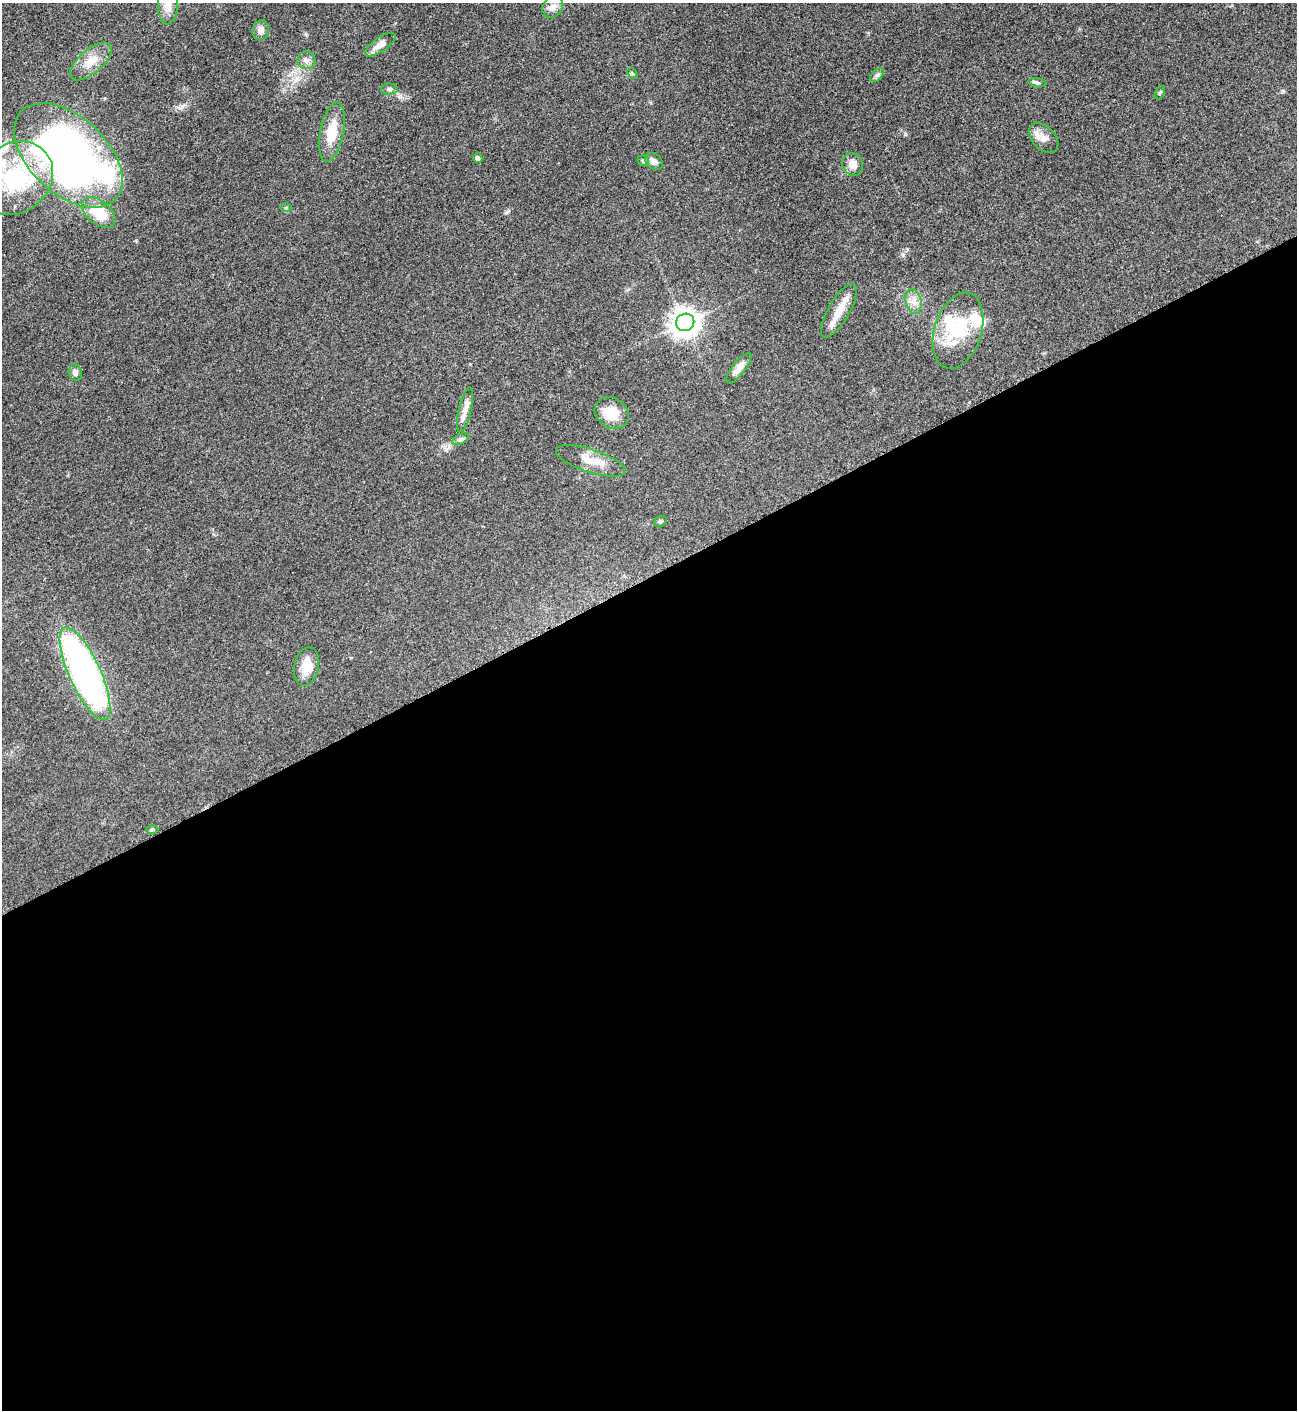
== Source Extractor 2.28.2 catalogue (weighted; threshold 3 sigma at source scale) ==
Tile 15 of 4 x 4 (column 3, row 4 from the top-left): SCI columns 2753-4047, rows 7-1414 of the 5639 x 5648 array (HDU 1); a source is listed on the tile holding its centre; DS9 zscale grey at full resolution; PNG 1299 x 1412 px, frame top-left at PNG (2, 3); each listed source drawn as its Kron ellipse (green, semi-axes under 4 px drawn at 4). Shown black and unused: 59% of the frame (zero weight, under 3 of 5 exposures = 1% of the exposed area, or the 3 px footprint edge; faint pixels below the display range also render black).
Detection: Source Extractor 2.28.2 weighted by HDU 2 'WHT'; one run over the whole footprint, this tile lists its part. Background 0.0918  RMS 0.0067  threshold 0.0301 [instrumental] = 3 sigma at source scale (4.5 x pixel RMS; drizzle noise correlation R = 1.50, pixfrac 1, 0.05/0.05 arcsec/px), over >= 5 px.
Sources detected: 40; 2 inside a brighter object's white glare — neither listed nor drawn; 3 inside a brighter listed object's ellipse — not listed separately; the other 35 listed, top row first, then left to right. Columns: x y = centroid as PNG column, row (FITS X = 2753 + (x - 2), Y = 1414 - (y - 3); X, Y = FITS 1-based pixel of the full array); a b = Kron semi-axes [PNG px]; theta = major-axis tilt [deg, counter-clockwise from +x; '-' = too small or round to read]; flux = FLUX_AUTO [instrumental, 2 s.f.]
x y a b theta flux
168 5 19 10 88 6.5
553 7 12 9 54 4
261 30 10 8 73 3.2
380 45 17 7 35 6.3
307 60 9 8 - 3
91 61 25 12 41 11
632 73 6 4 -44 0.93
877 75 8 5 44 1.7
1037 83 9 4 -11 1.3
389 89 8 5 0 1.6
1160 92 7 4 62 0.95
332 132 30 11 79 16
1044 138 17 11 -45 6.1
68 155 64 38 -43 450
478 158 5 4 - 2
643 161 6 5 - 1
654 161 10 7 -39 3.4
853 164 12 10 -66 5.8
15 178 40 34 41 74
286 208 6 4 1 0.78
99 213 19 12 -39 20
914 301 13 7 -78 4.8
839 311 30 10 60 11
685 322 9 8 - 770
958 331 39 23 72 37
739 368 19 6 52 4.9
75 373 8 6 -76 2.9
465 410 23 6 77 4.9
612 413 18 14 -36 15
461 439 9 5 26 1.6
591 461 36 11 -18 12
660 521 7 5 20 1.1
306 666 20 12 79 11
85 673 50 16 -65 260
152 830 6 4 0 1.1
Isophote crosses this tile's border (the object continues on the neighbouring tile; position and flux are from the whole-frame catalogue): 1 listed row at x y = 168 5
Unlisted compact peaks at least as high as the median listed source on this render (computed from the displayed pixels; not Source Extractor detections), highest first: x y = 905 134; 903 255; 182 106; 1283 91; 305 34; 506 213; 446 449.